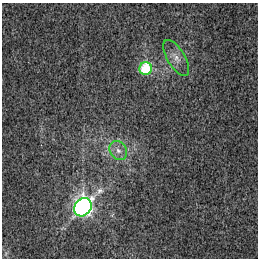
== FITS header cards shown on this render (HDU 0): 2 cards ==
NAXIS1  =                  256 / Axis length
NAXIS2  =                  256 / Axis length

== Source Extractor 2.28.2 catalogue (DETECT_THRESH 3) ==
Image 256 x 256 px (HDU 0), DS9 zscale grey, 1 PNG px = 1 image px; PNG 260 x 260 px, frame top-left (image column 1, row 256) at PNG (2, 3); each listed source drawn as its Kron ellipse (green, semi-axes under 4 px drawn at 4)
Background 4.85e-05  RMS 8.8e-04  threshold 0.00265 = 3 sigma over >= 5 px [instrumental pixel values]
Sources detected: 4; all 4 listed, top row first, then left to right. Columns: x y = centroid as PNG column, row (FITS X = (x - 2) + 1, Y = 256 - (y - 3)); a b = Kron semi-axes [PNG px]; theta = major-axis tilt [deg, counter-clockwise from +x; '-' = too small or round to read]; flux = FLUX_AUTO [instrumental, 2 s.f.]
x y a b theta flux
176 58 20 8 -60 0.53
146 69 6 6 - 3.4
118 150 10 8 -54 0.39
83 207 10 8 53 26